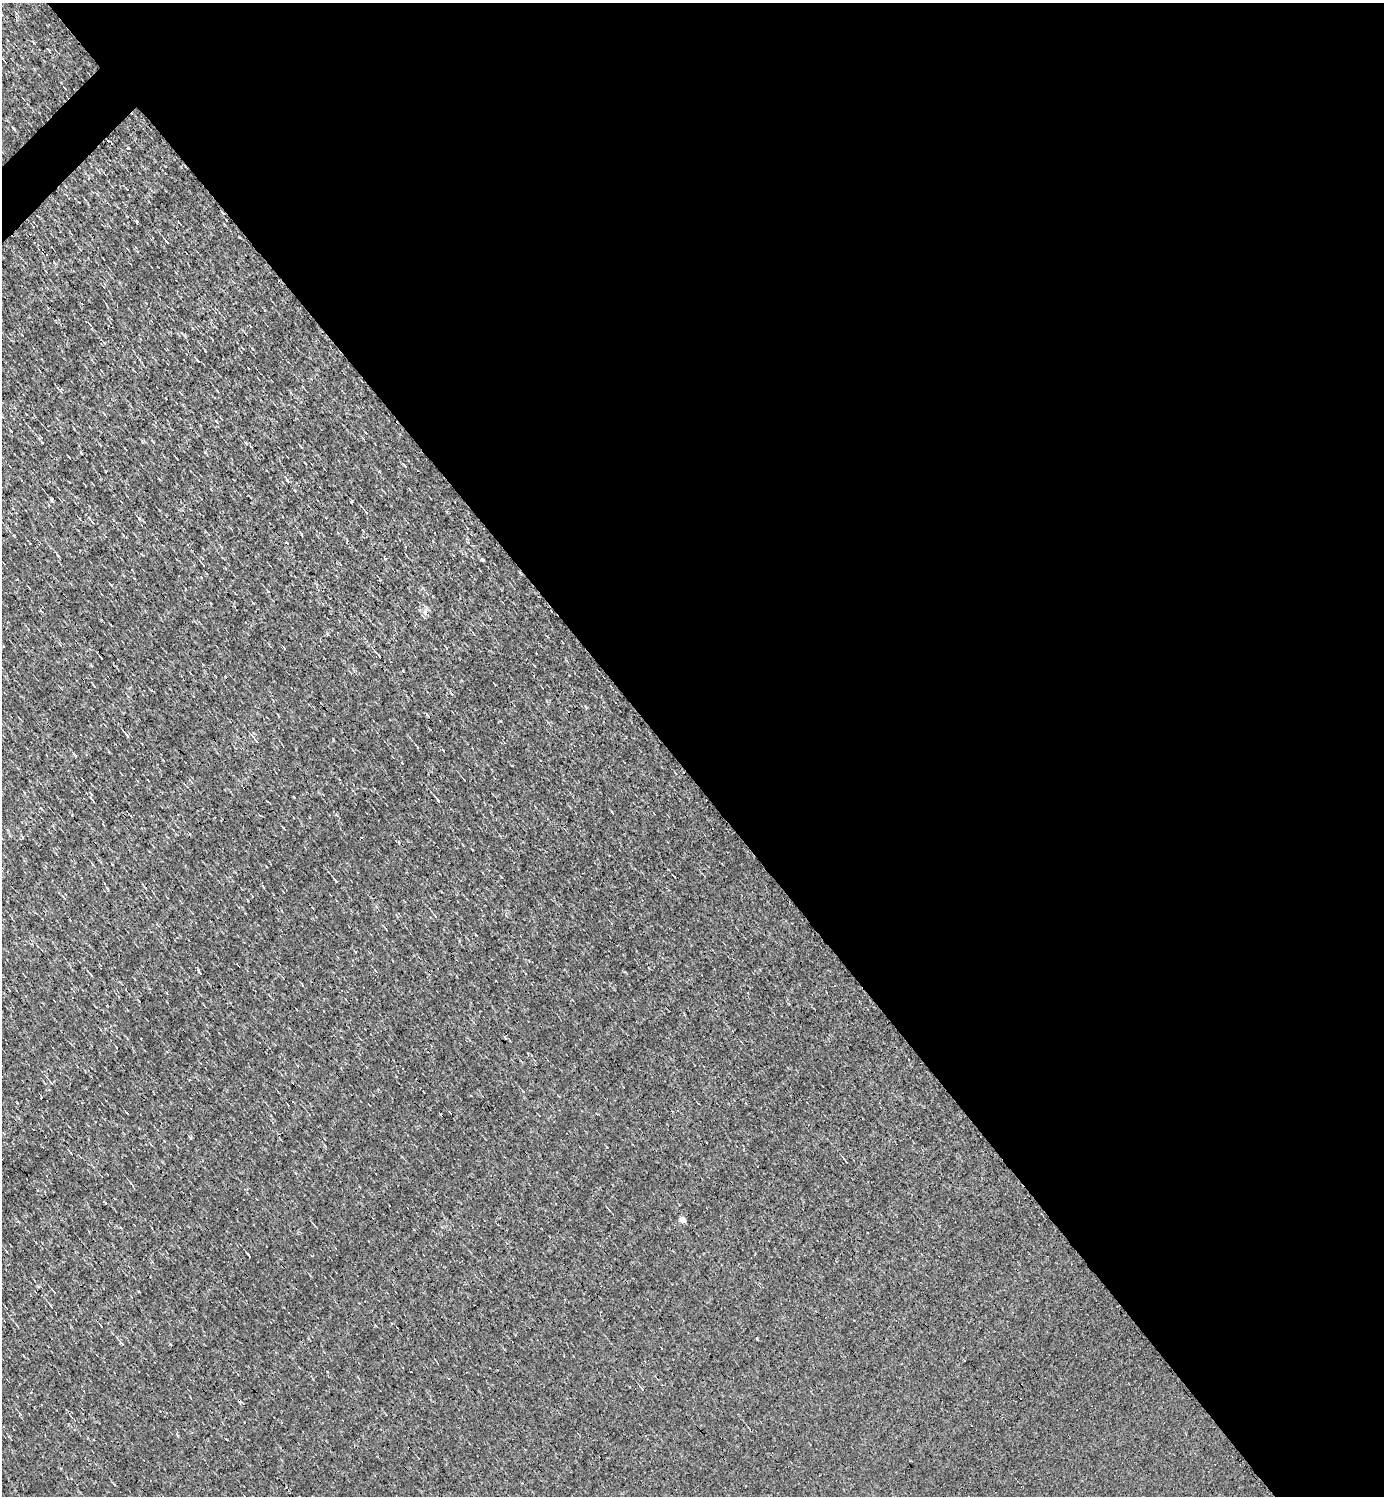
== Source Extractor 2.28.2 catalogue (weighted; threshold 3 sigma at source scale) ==
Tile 8 of 4 x 4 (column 4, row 2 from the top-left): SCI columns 4296-5677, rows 2987-4480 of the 5973 x 5973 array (HDU 1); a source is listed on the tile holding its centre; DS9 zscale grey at full resolution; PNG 1386 x 1498 px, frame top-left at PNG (2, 3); no overlay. Shown black and unused: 52% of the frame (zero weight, under 3 of 4 exposures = <1% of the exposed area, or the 3 px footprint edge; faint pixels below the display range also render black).
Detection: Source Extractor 2.28.2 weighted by HDU 2 'WHT'; one run over the whole footprint, this tile lists its part. Background 9.75e-05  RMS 0.041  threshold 0.185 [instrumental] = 3 sigma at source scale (4.5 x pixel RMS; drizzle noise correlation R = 1.50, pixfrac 1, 0.05/0.05 arcsec/px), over >= 5 px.
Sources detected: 65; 13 cosmic-ray / hot-pixel residue — not listed; the other 52 listed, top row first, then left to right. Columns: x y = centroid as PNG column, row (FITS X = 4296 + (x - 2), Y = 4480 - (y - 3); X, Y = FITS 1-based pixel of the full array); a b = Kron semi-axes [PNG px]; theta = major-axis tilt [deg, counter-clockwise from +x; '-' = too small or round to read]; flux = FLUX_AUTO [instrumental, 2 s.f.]
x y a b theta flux
13 128 5 3 - 4.1
128 148 3 3 - 17
136 222 5 3 - 3.9
167 242 5 2 - 8.7
42 443 3 2 - 5.9
301 446 5 3 - 3.5
205 452 5 3 - 3.3
287 480 6 3 -53 4.5
69 482 2 2 - 3.2
211 489 4 3 - 3.4
295 491 3 3 - 5.5
52 500 6 3 -53 7
366 512 4 2 - 3.4
92 522 5 3 - 3.7
302 534 4 3 - 3.9
453 555 3 2 - 2.5
386 558 3 3 - 14
483 560 3 3 - 7.6
203 565 4 2 - 3.6
268 591 5 2 - 3.2
425 612 9 3 -86 10
379 656 5 2 - 4.8
403 671 3 2 - 2.3
94 685 6 2 -45 3.6
430 730 3 2 - 4.3
127 736 5 4 - 6.8
256 741 6 3 -47 5.4
417 746 5 3 - 3.8
75 756 3 3 - 6.4
402 762 3 3 - 13
244 788 2 2 - 4.6
294 797 3 2 - 3.9
437 800 9 3 -52 9.1
675 877 3 2 - 7.6
336 880 5 2 - 4.7
145 887 5 3 - 3.8
435 916 5 3 - 4
200 973 5 3 - 5.9
91 975 7 2 -50 4.9
51 1083 6 3 -53 5.4
190 1138 5 3 - 3.9
71 1153 5 2 - 2.9
846 1161 5 2 - 3.9
132 1185 8 3 -50 6
105 1203 4 3 - 3.7
683 1220 5 4 - 39
248 1255 6 2 -50 6
721 1265 2 2 - 3
54 1292 5 2 - 3.4
17 1326 5 2 - 3.3
757 1338 3 2 - 4.7
122 1344 9 3 -45 6.5
Overlapping masked pixels (flux is a lower limit): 1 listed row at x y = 244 788
Unlisted compact peaks at least as high as the median listed source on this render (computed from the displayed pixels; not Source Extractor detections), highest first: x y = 352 501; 139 518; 138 1291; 327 634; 333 740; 500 721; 34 43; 205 350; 379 471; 253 603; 404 465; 246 443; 107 888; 283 828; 178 1436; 20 1414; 226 1439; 327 1372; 252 348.